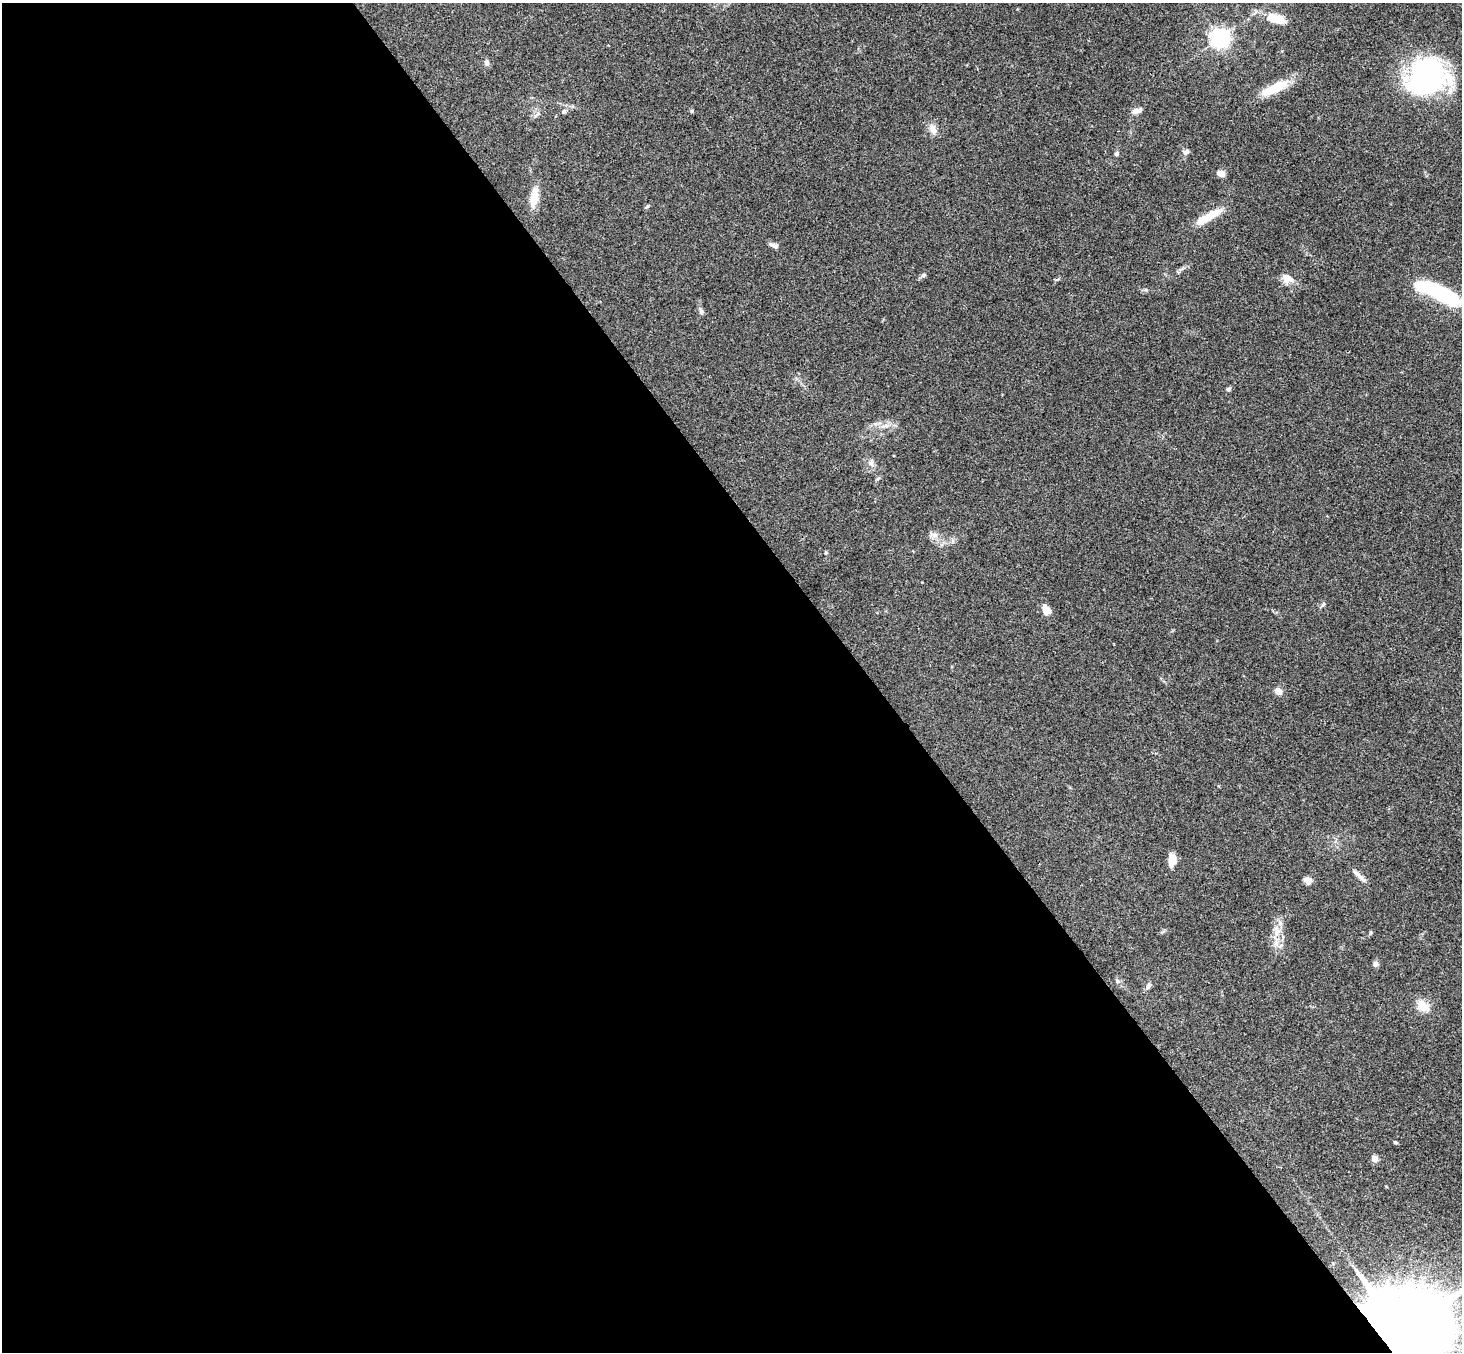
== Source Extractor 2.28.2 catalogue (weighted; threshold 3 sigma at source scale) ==
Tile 9 of 4 x 4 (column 1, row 3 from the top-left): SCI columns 54-1513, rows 1681-3030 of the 5942 x 5923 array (HDU 1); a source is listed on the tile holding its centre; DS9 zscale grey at full resolution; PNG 1464 x 1354 px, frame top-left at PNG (2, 3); no overlay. Shown black and unused: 60% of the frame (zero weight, under 3 of 4 exposures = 6% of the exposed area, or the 3 px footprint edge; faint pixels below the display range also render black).
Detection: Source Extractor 2.28.2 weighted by HDU 2 'WHT'; one run over the whole footprint, this tile lists its part. Background 0.168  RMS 0.0077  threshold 0.0348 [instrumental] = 3 sigma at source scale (4.5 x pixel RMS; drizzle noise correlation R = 1.50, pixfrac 1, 0.05/0.05 arcsec/px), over >= 5 px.
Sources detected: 43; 1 inside a brighter listed object's ellipse — not listed separately; the other 42 listed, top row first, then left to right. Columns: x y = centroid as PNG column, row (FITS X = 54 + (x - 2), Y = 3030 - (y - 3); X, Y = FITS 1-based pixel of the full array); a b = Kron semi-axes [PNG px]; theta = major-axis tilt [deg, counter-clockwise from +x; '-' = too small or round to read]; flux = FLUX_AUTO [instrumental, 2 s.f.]
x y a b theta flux
1275 18 23 10 -16 17
1220 38 6 6 - 410
486 62 6 5 - 3.2
1427 77 40 35 14 140
1275 88 34 11 27 20
692 111 5 3 - 0.88
1136 111 12 6 17 3.9
564 112 7 6 - 1.6
933 129 14 9 -67 5.2
1186 152 8 6 15 2.5
1116 154 5 5 - 1.7
1221 173 6 5 - 6.7
534 197 28 10 81 11
647 206 6 4 45 1.1
1207 217 35 9 29 16
774 245 12 5 -15 2.8
923 275 7 5 20 1.6
1287 278 17 11 -26 6.9
1438 292 53 14 -25 69
701 311 8 5 -70 1.7
1228 389 5 5 - 1.6
886 426 9 4 8 2.6
871 463 10 5 -54 2.4
934 535 11 7 -18 4
826 553 5 4 - 0.9
1323 604 7 5 54 1.4
1046 610 10 8 -71 8
1278 691 5 4 - 18
1172 859 13 8 88 8.6
1357 873 15 7 -46 4.3
1308 880 8 7 - 5.6
1276 931 18 5 88 6
1370 933 6 4 71 0.92
1283 937 6 4 -72 1.3
1281 945 9 5 44 2.5
1376 964 6 6 - 2.8
1118 981 6 6 - 1.5
1148 986 9 5 62 2.4
1423 1006 18 11 -46 11
1395 1142 5 4 - 1
1375 1159 5 4 - 15
1401 1333 29 18 29 18000
Overlapping masked pixels (flux is a lower limit): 1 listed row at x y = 1401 1333
Isophote crosses this tile's border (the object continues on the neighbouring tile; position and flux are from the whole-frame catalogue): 1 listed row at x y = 1401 1333